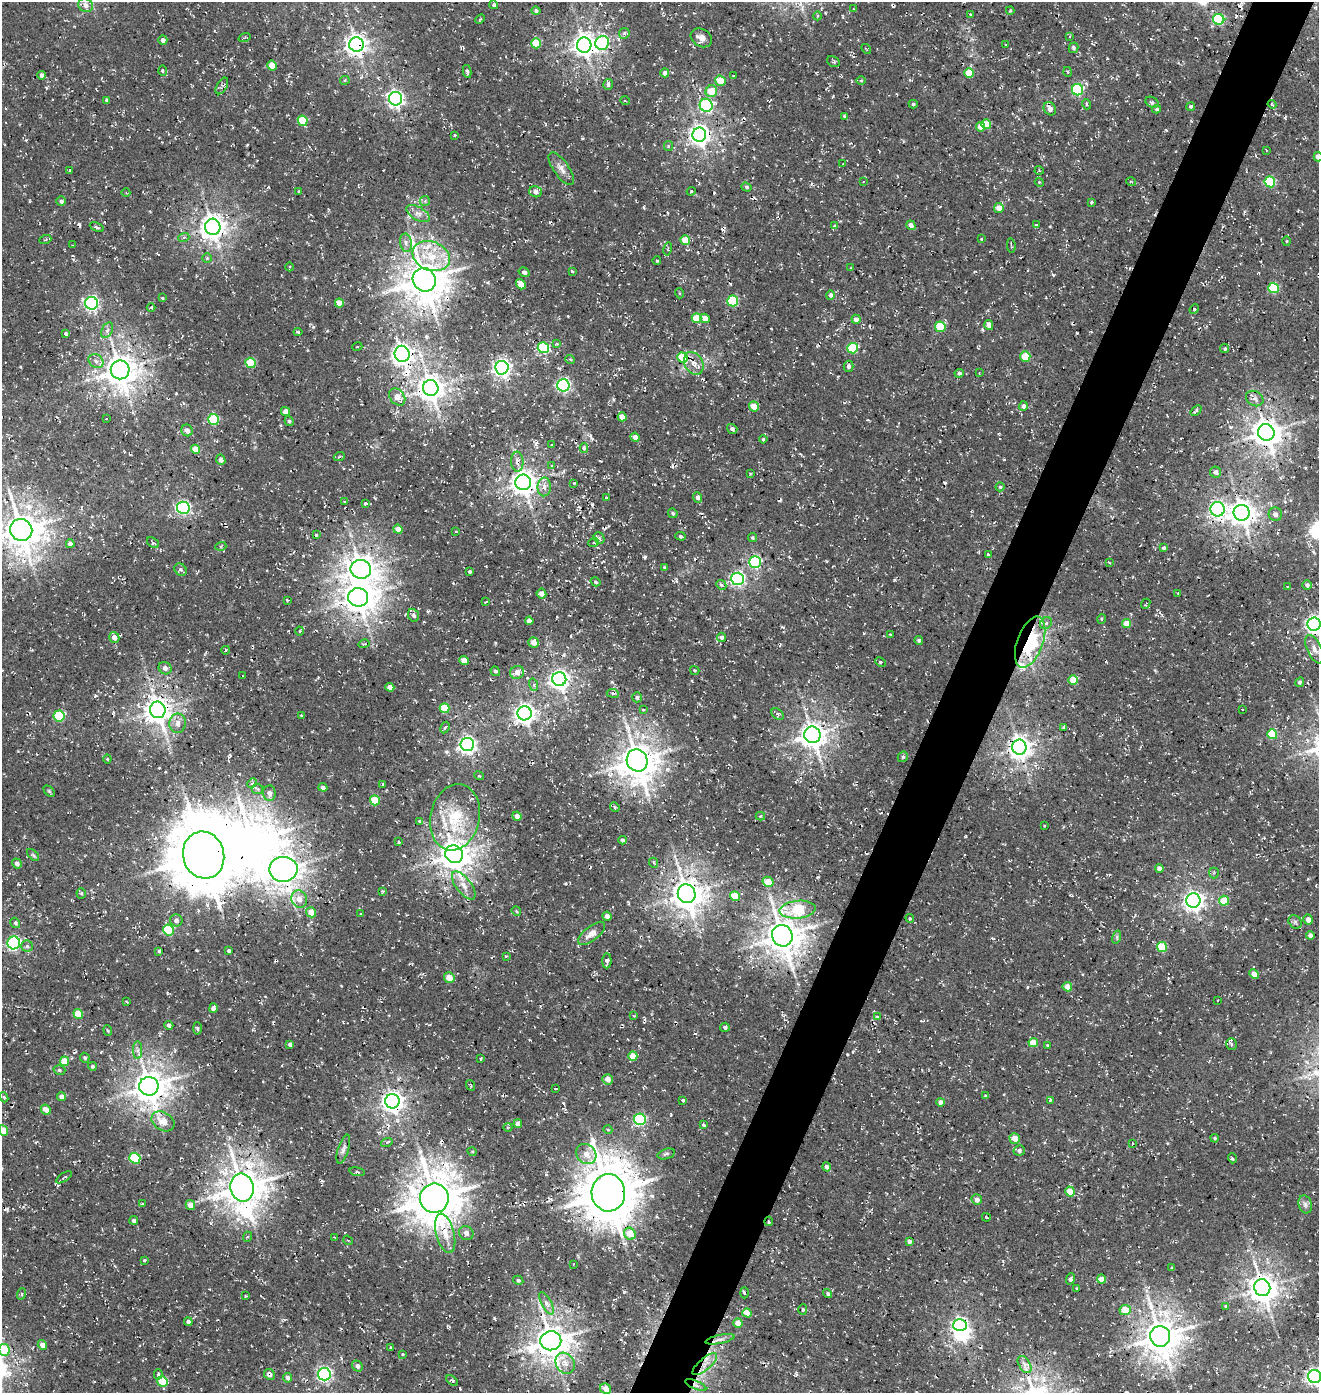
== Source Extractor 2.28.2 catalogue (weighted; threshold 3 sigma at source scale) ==
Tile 10 of 4 x 4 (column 2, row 3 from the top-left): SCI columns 1651-2967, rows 1512-2902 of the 5867 x 5812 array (HDU 1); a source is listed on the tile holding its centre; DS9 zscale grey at full resolution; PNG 1321 x 1395 px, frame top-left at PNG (2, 2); each listed source drawn as its Kron ellipse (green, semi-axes under 4 px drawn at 4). Shown black and unused: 5% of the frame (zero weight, under 3 of 4 exposures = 8% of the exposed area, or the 3 px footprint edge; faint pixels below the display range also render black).
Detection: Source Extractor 2.28.2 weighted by HDU 2 'WHT'; one run over the whole footprint, this tile lists its part. Background 0.00286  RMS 0.0023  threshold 0.0102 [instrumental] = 3 sigma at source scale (4.5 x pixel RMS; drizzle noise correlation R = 1.50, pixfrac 1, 0.0396/0.0396 arcsec/px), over >= 5 px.
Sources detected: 438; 2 inside a brighter object's white glare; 16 cosmic-ray / hot-pixel residue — neither listed nor drawn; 1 inside a brighter listed object's ellipse — not listed separately; the other 419 listed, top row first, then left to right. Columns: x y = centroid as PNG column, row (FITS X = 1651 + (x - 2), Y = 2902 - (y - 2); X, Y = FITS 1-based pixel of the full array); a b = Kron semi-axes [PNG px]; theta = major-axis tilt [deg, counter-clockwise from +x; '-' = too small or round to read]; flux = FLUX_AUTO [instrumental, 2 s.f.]
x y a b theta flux
86 5 7 6 - 1.3
494 5 4 4 - 0.43
854 9 3 2 - 0.16
536 11 4 4 - 0.52
1010 11 4 3 - 0.24
971 15 4 3 - 0.33
817 16 4 3 - 0.24
480 19 5 3 - 0.24
1219 19 5 5 - 20
624 33 6 5 - 0.54
1070 36 4 2 - 0.17
245 37 6 3 19 0.27
701 38 11 8 -31 1.6
163 40 4 4 - 1.1
536 43 5 5 - 8.2
602 43 7 6 - 29
356 44 7 7 - 160
584 45 7 7 - 180
1006 45 3 2 - 0.14
1074 48 5 5 - 0.48
866 49 5 2 - 0.16
833 62 7 5 -32 0.35
272 66 5 4 - 2.8
163 70 5 3 - 0.31
467 71 6 4 -79 0.45
1068 72 5 3 - 0.21
665 73 4 4 - 0.98
969 73 5 4 - 4.8
42 75 4 4 - 0.66
733 76 3 2 - 0.14
345 80 5 4 - 0.31
861 80 5 3 - 0.25
720 81 5 5 - 4.4
608 84 5 5 - 0.62
222 86 9 5 59 0.53
1078 90 5 5 - 23
711 91 6 5 - 4.5
396 99 7 6 - 80
107 100 4 3 - 0.51
625 101 5 3 - 0.19
1152 102 7 5 -28 0.54
913 104 4 4 - 0.32
1086 104 5 3 - 0.28
1272 104 4 3 - 0.25
706 105 6 6 - 31
1191 107 4 4 - 0.52
1050 109 7 5 -58 1
1157 109 4 3 - 0.28
844 116 4 3 - 0.25
303 121 5 4 - 6.9
986 124 5 4 - 4.5
981 127 5 4 - 1.9
455 135 2 2 - 0.2
699 135 7 7 - 140
668 146 5 4 - 0.26
1266 150 4 2 - 0.15
1318 157 5 4 - 1.3
843 164 3 3 - 0.15
561 169 19 7 -55 1.6
70 170 4 2 - 0.25
1039 170 5 3 - 0.19
863 182 3 2 - 0.12
1039 182 4 3 - 0.22
1131 182 5 3 - 0.18
1270 182 5 5 - 16
747 187 5 4 - 0.36
691 191 4 4 - 0.26
299 192 3 3 - 0.25
535 192 6 5 - 1
126 193 4 3 - 0.18
61 201 5 4 - 0.56
425 201 5 5 - 0.4
1091 202 4 3 - 0.27
999 208 5 5 - 2.6
418 214 13 6 -29 1.4
1036 224 4 2 - 0.16
911 225 5 4 - 1.5
835 226 4 3 - 0.41
97 227 7 3 -24 0.41
213 227 8 7 - 220
184 237 5 3 - 0.32
981 239 3 2 - 0.18
45 240 6 4 20 0.3
685 240 5 4 - 4.8
1287 241 5 3 - 0.2
406 243 9 6 -80 0.97
72 245 3 2 - 0.16
1011 246 7 2 -81 0.3
668 249 7 3 78 0.26
431 256 19 14 -20 6.9
207 258 5 5 - 0.37
657 261 4 3 - 0.21
290 267 4 3 - 0.31
851 268 4 3 - 0.22
524 272 6 4 -32 0.55
572 272 4 3 - 0.23
424 280 12 11 - 640
521 284 5 4 - 2
1274 288 5 5 - 12
679 293 5 3 - 0.19
830 295 5 4 - 0.62
162 298 3 3 - 0.23
733 301 5 5 - 12
91 303 6 6 - 53
339 303 4 4 - 1.8
151 307 4 3 - 0.22
1194 309 5 4 - 0.33
696 318 5 5 - 4.4
705 318 5 4 - 1.7
856 319 4 4 - 1.3
989 325 5 4 - 1.8
940 327 5 5 - 10
107 330 8 5 65 0.69
298 332 4 3 - 0.27
66 333 4 3 - 0.4
557 344 4 3 - 0.29
357 347 5 3 - 0.24
543 348 6 5 - 19
852 348 5 5 - 11
1225 349 4 4 - 0.36
402 354 8 7 - 140
1025 356 5 5 - 5
682 358 5 5 - 7.8
570 359 5 3 - 0.23
96 361 8 6 -33 1.1
250 363 5 5 - 8.8
694 363 12 9 -61 1.9
848 366 5 5 - 0.8
502 368 7 6 - 91
120 370 9 9 - 380
959 373 4 4 - 0.57
979 373 3 3 - 0.13
563 385 6 6 - 44
431 388 8 7 - 260
397 397 9 7 -51 2.1
1255 398 9 7 -30 0.82
754 406 5 4 - 3.1
1023 406 5 4 - 0.56
1196 410 6 3 40 0.34
286 412 5 4 - 1.7
622 417 4 4 - 2
107 419 3 2 - 0.17
213 420 5 5 - 14
289 421 5 4 - 0.46
732 429 5 4 - 0.68
187 430 6 5 - 1
1266 432 8 8 - 330
635 437 4 4 - 1.5
763 439 4 4 - 0.28
552 445 3 3 - 0.24
584 448 5 4 - 0.33
195 449 5 4 - 3.4
339 457 5 3 - 0.24
221 460 5 4 - 0.81
517 462 10 6 -87 1.1
552 465 4 3 - 0.25
1216 472 5 5 - 0.79
750 473 3 2 - 0.24
523 482 8 7 - 230
574 483 3 3 - 0.19
544 487 9 6 89 1.5
1000 487 4 4 - 0.35
698 497 5 4 - 1
606 498 3 3 - 0.35
344 502 3 3 - 0.23
366 504 4 3 - 3.4
183 508 6 6 - 49
1218 509 7 7 - 62
673 513 5 4 - 0.33
1242 513 8 8 - 240
1275 514 7 6 - 0.9
398 529 4 4 - 2
21 530 11 10 - 490
456 532 3 2 - 0.18
316 535 3 2 - 0.22
680 536 5 4 - 0.33
752 537 4 4 - 0.37
599 538 6 5 - 0.48
594 542 5 3 - 0.26
153 543 7 4 -36 0.56
70 544 4 4 - 0.91
221 546 5 4 - 0.3
1163 548 4 3 - 0.5
989 555 4 3 - 0.5
755 562 6 6 - 32
1109 563 3 2 - 0.27
664 567 3 3 - 0.23
361 569 10 9 - 280
180 570 7 5 -41 0.6
470 572 3 3 - 0.35
737 579 6 6 - 50
596 582 5 4 - 0.49
721 585 5 4 - 0.41
1307 585 5 4 - 0.76
1287 586 3 2 - 0.23
1178 593 2 2 - 0.17
541 594 5 4 - 1.5
358 597 10 9 - 360
287 600 4 3 - 0.19
486 602 4 2 - 0.18
1146 604 5 2 - 0.27
414 615 7 5 -68 0.64
1101 619 5 3 - 0.23
529 621 4 4 - 1.1
1046 623 6 5 - 0.51
1127 624 4 4 - 3.3
1314 624 6 6 - 90
300 631 4 3 - 0.22
890 635 4 3 - 0.24
114 637 5 5 - 1.4
721 637 4 4 - 0.67
919 640 4 4 - 0.38
534 642 5 5 - 1.7
1030 642 27 13 70 19
364 644 5 3 - 0.3
1314 649 15 7 -66 1.3
226 650 4 2 - 0.17
464 660 5 4 - 1.9
880 662 5 4 - 0.35
165 668 7 6 - 0.97
695 670 5 3 - 0.24
495 671 5 4 - 0.5
517 672 7 6 - 1.8
243 676 3 2 - 0.18
559 679 7 7 - 120
1073 680 5 4 - 4.1
1300 682 5 4 - 0.39
534 685 6 4 -73 0.41
390 687 4 4 - 1.9
613 693 6 4 -8 0.48
637 697 5 4 - 0.56
445 708 5 4 - 6.6
1242 709 3 2 - 0.18
158 710 8 7 - 250
643 710 4 2 - 0.25
524 713 7 7 - 130
778 714 7 5 -42 0.44
301 715 3 3 - 0.22
59 716 5 5 - 15
178 723 10 8 89 1.4
445 727 6 4 62 0.42
1064 727 4 4 - 0.36
1272 734 5 5 - 9.2
812 735 8 8 - 250
467 744 7 6 - 90
1019 747 7 7 - 190
903 757 5 5 - 0.3
107 759 4 4 - 0.24
637 760 11 10 - 490
479 776 5 3 - 0.26
252 783 5 3 - 0.34
383 784 3 2 - 0.25
323 787 4 4 - 0.67
257 789 6 5 - 0.42
49 791 6 4 -45 0.29
269 793 8 6 -88 1.1
375 800 5 5 - 6.5
615 807 5 4 - 0.34
517 816 5 4 - 1
760 816 5 4 - 0.29
455 817 33 24 77 11
419 821 3 3 - 0.31
1044 826 4 3 - 0.16
622 840 4 3 - 0.53
399 842 3 3 - 0.2
454 854 9 8 - 390
33 855 7 4 -44 0.42
204 855 24 20 -75 1500
654 863 5 3 - 0.24
17 864 5 4 - 0.9
1159 868 4 4 - 1.2
283 869 14 12 2 410
1214 873 5 5 - 0.37
768 882 6 5 - 4.1
464 885 17 7 -53 2.2
382 891 4 3 - 0.28
81 893 5 4 - 0.35
687 894 9 8 - 380
735 896 5 4 - 5.7
299 899 9 7 -71 2.1
1193 900 7 7 - 130
1224 901 5 5 - 5
798 910 18 9 6 12
516 911 5 4 - 0.3
311 912 5 5 - 3.4
361 913 3 2 - 0.17
607 916 4 4 - 1.1
910 918 4 3 - 0.28
1308 919 5 4 - 1.5
176 920 6 6 - 0.93
1295 922 7 6 - 0.49
15 923 5 4 - 0.45
168 930 5 5 - 12
592 933 16 7 39 2.1
1310 935 4 4 - 0.99
782 936 11 10 - 510
1117 937 7 4 73 0.4
14 943 6 6 - 45
27 946 5 5 - 0.5
1162 947 5 5 - 9.8
159 951 3 3 - 0.3
229 951 4 3 - 0.55
506 956 4 3 - 0.19
607 961 7 4 87 0.7
1254 974 5 4 - 1.5
449 978 5 5 - 2.9
1067 987 5 4 - 2.5
1218 1000 3 2 - 0.15
126 1001 3 2 - 0.18
213 1008 5 4 - 1
78 1014 5 4 - 5.9
634 1016 4 3 - 0.28
877 1017 4 2 - 0.27
169 1025 4 4 - 0.83
725 1027 5 4 - 0.65
197 1028 6 3 -88 0.45
108 1030 5 4 - 0.28
1033 1043 5 4 - 4.3
290 1044 4 3 - 0.62
1231 1044 6 5 - 0.56
1047 1045 4 3 - 0.2
138 1050 9 4 -89 0.71
633 1056 5 4 - 2.8
85 1058 5 4 - 0.36
481 1059 4 2 - 0.21
64 1061 5 4 - 4.6
92 1066 4 4 - 0.43
59 1070 6 4 -17 0.41
608 1079 5 5 - 1.4
470 1085 5 3 - 0.21
149 1086 10 9 - 410
556 1088 3 2 - 0.27
986 1096 4 3 - 0.41
4 1097 5 4 - 0.28
61 1097 4 4 - 1.3
683 1100 3 3 - 0.31
1050 1100 4 3 - 0.27
392 1101 7 7 - 160
941 1102 4 4 - 1.4
46 1109 5 4 - 1.9
640 1119 6 6 - 25
163 1121 12 9 -32 2.7
518 1124 4 4 - 1.1
703 1125 4 3 - 0.36
508 1127 4 3 - 0.23
3 1130 5 4 - 2.8
608 1130 4 3 - 0.18
1015 1138 5 5 - 2.4
1215 1138 4 3 - 0.29
387 1142 6 3 17 0.28
1132 1144 3 2 - 0.18
343 1149 15 5 72 0.89
1019 1150 5 5 - 0.67
472 1151 5 3 - 0.2
586 1154 11 9 -44 2.3
666 1154 9 5 15 0.57
135 1158 5 5 - 12
1232 1158 5 3 - 0.31
827 1167 4 4 - 0.79
357 1172 8 4 -11 0.46
64 1177 9 4 33 0.44
242 1188 14 11 -78 580
1070 1192 5 4 - 4
608 1193 19 17 -88 970
434 1198 15 14 - 820
977 1200 5 5 - 1.2
142 1204 3 3 - 0.29
1305 1204 9 6 -74 0.85
190 1205 5 4 - 1.8
986 1217 4 3 - 0.31
134 1220 4 4 - 0.54
769 1221 4 2 - 0.28
445 1233 20 9 -76 3.2
466 1233 7 7 - 0.99
630 1234 6 5 - 3.6
247 1237 5 3 - 0.28
334 1237 2 2 - 0.12
348 1240 5 4 - 0.29
909 1241 4 3 - 0.73
144 1260 3 3 - 0.26
573 1264 3 2 - 0.15
1172 1268 4 3 - 0.2
1071 1279 6 4 72 0.66
1102 1279 4 4 - 2.7
518 1280 5 4 - 0.5
1077 1288 3 3 - 0.34
1262 1288 8 8 - 310
744 1293 5 3 - 0.3
21 1294 6 3 71 0.42
828 1294 5 4 - 0.46
245 1296 3 2 - 0.17
546 1303 12 5 -61 1.1
1226 1306 4 3 - 0.35
803 1309 5 4 - 0.32
1125 1310 6 5 - 3.6
747 1313 5 4 - 3.7
188 1322 4 4 - 0.76
738 1323 4 4 - 2.5
960 1325 6 6 - 65
1160 1336 10 10 - 520
720 1339 15 4 11 1
551 1341 10 9 - 450
42 1345 5 4 - 1.6
391 1347 3 2 - 0.2
4 1350 6 5 - 9.6
402 1354 4 4 - 0.21
565 1363 11 9 -59 1.9
705 1364 15 5 41 1.8
1025 1365 9 5 -58 1
357 1366 5 5 - 0.9
158 1374 5 3 - 0.5
269 1374 6 5 - 1
324 1374 6 6 - 55
1315 1377 6 6 - 77
287 1378 5 4 - 0.89
452 1380 7 4 -36 0.53
162 1381 5 5 - 6.1
696 1385 11 4 -23 0.82
606 1389 6 5 - 1.6
Overlapping masked pixels (flux is a lower limit): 16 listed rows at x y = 356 44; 402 354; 682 358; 517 462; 1218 509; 1242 513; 1030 642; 158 710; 204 855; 782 936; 242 1188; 608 1193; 769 1221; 705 1364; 269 1374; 696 1385
Isophote crosses this tile's border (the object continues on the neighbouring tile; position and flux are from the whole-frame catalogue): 6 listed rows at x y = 1318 157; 21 530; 1314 624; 3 1130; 4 1350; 1315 1377
Unlisted compact peaks at least as high as the median listed source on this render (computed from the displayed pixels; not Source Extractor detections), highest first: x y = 645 557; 494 1318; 1053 275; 313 327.